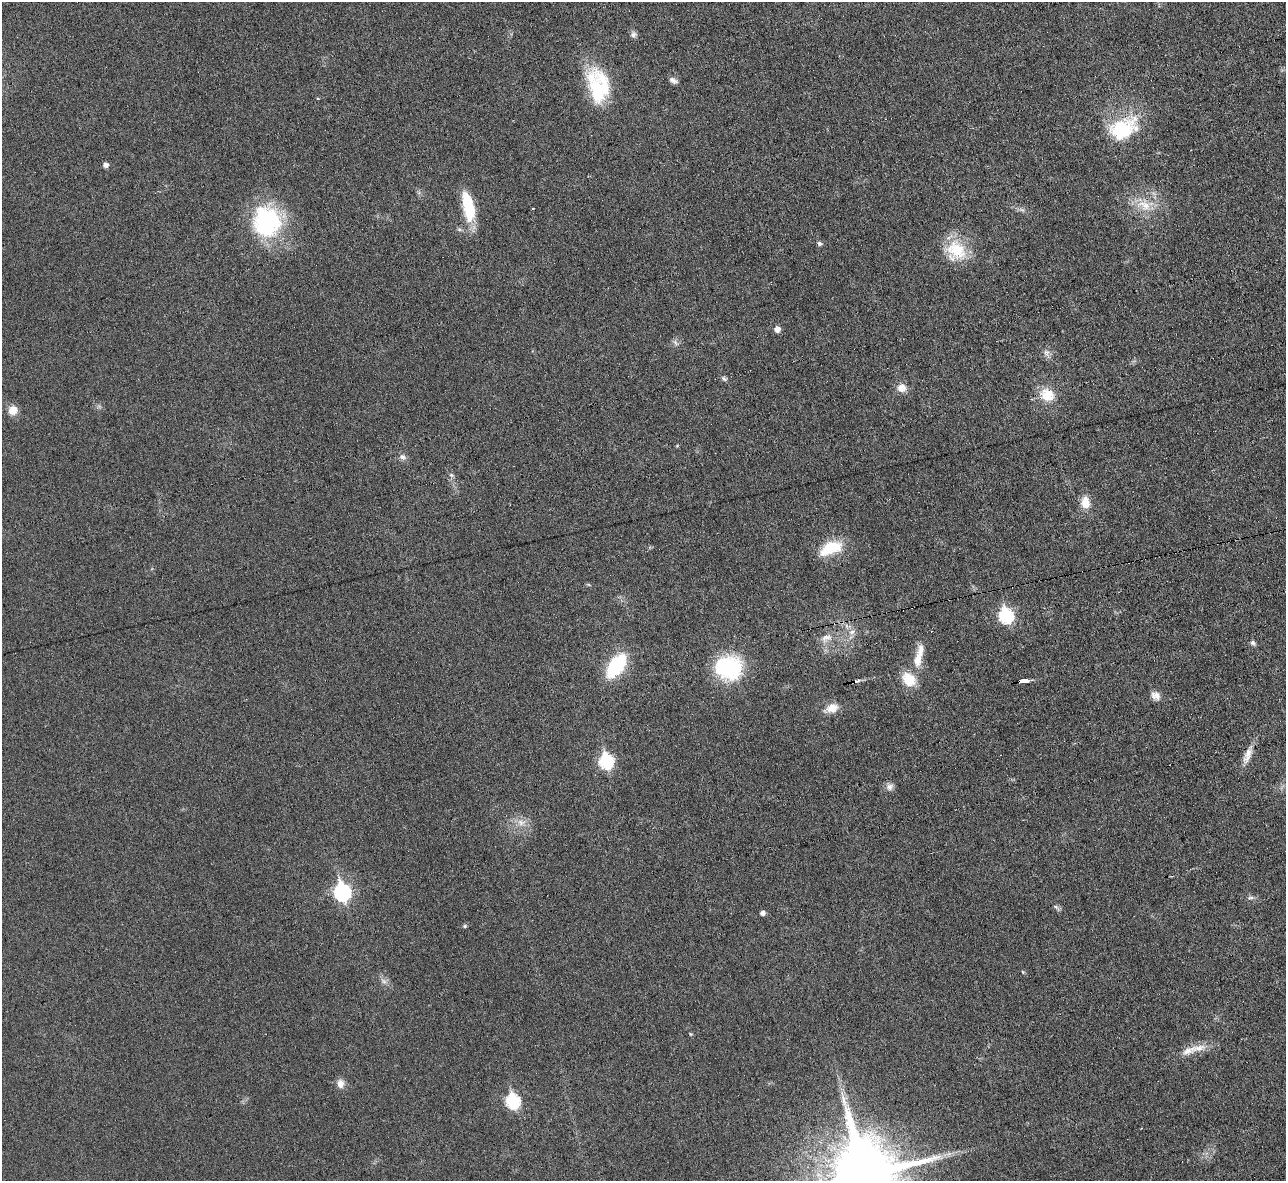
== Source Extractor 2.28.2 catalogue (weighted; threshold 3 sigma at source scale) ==
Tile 10 of 4 x 4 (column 2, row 3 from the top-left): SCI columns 1285-2568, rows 1323-2501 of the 5139 x 5124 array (HDU 1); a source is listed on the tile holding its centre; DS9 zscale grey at full resolution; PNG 1288 x 1183 px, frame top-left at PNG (2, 2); no overlay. Shown black and unused: <1% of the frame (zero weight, under 3 of 6 exposures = <1% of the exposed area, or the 3 px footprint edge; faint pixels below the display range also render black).
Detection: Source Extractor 2.28.2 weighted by HDU 2 'WHT'; one run over the whole footprint, this tile lists its part. Background 0.035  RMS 0.0039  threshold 0.0158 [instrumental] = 3 sigma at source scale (4.09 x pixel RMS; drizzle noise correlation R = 1.36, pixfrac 0.8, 0.05/0.05 arcsec/px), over >= 5 px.
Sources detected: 52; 1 cosmic-ray / hot-pixel residue — not listed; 2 inside a brighter listed object's ellipse — not listed separately; the other 49 listed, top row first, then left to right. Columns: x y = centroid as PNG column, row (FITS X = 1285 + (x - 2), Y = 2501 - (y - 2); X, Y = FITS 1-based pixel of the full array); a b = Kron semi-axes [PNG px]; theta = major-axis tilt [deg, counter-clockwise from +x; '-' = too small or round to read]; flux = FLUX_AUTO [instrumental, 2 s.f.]
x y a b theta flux
633 35 8 7 - 1.2
673 80 10 6 -24 1.5
598 86 40 24 -80 24
1123 129 40 26 26 22
105 165 5 5 - 1.6
1144 205 24 14 -22 8.1
468 206 38 13 -78 13
533 208 3 2 - 0.46
267 221 38 34 -89 40
819 243 6 5 - 0.78
956 250 30 23 -35 14
777 329 5 5 - 2.4
676 343 10 4 -51 0.95
1046 352 8 6 0 1.4
724 379 7 4 -28 0.8
901 388 10 9 - 3.4
1047 395 15 14 - 8.2
13 410 12 10 61 3.5
402 457 9 7 -30 1.4
451 475 7 5 -44 0.76
1085 502 16 11 -84 4.7
831 548 25 13 23 13
1006 616 8 7 - 47
852 632 8 7 - 1.7
826 638 17 10 24 3.4
1253 643 8 5 -61 0.84
918 660 21 10 89 5.2
616 666 25 12 54 26
728 668 24 21 -10 37
909 679 18 14 -43 7.8
1023 681 8 3 10 28
1156 696 12 9 -41 2.3
832 708 16 10 21 4.4
1247 755 23 9 68 3.8
606 761 8 7 - 46
889 787 10 9 - 1.7
521 822 12 8 -29 2.8
342 892 9 7 -77 80
1251 898 9 4 1 0.84
1056 907 11 4 -40 0.8
762 913 5 5 - 1.5
465 926 5 5 - 0.5
1023 972 5 3 - 0.35
384 981 10 5 -33 1.3
691 1034 5 4 - 0.37
1188 1050 26 10 22 4.8
340 1084 12 9 90 2.4
513 1101 8 7 - 43
862 1175 20 19 - 4000
Overlapping masked pixels (flux is a lower limit): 1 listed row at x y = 1023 681
Isophote crosses this tile's border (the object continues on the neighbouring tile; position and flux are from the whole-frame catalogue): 1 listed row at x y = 862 1175